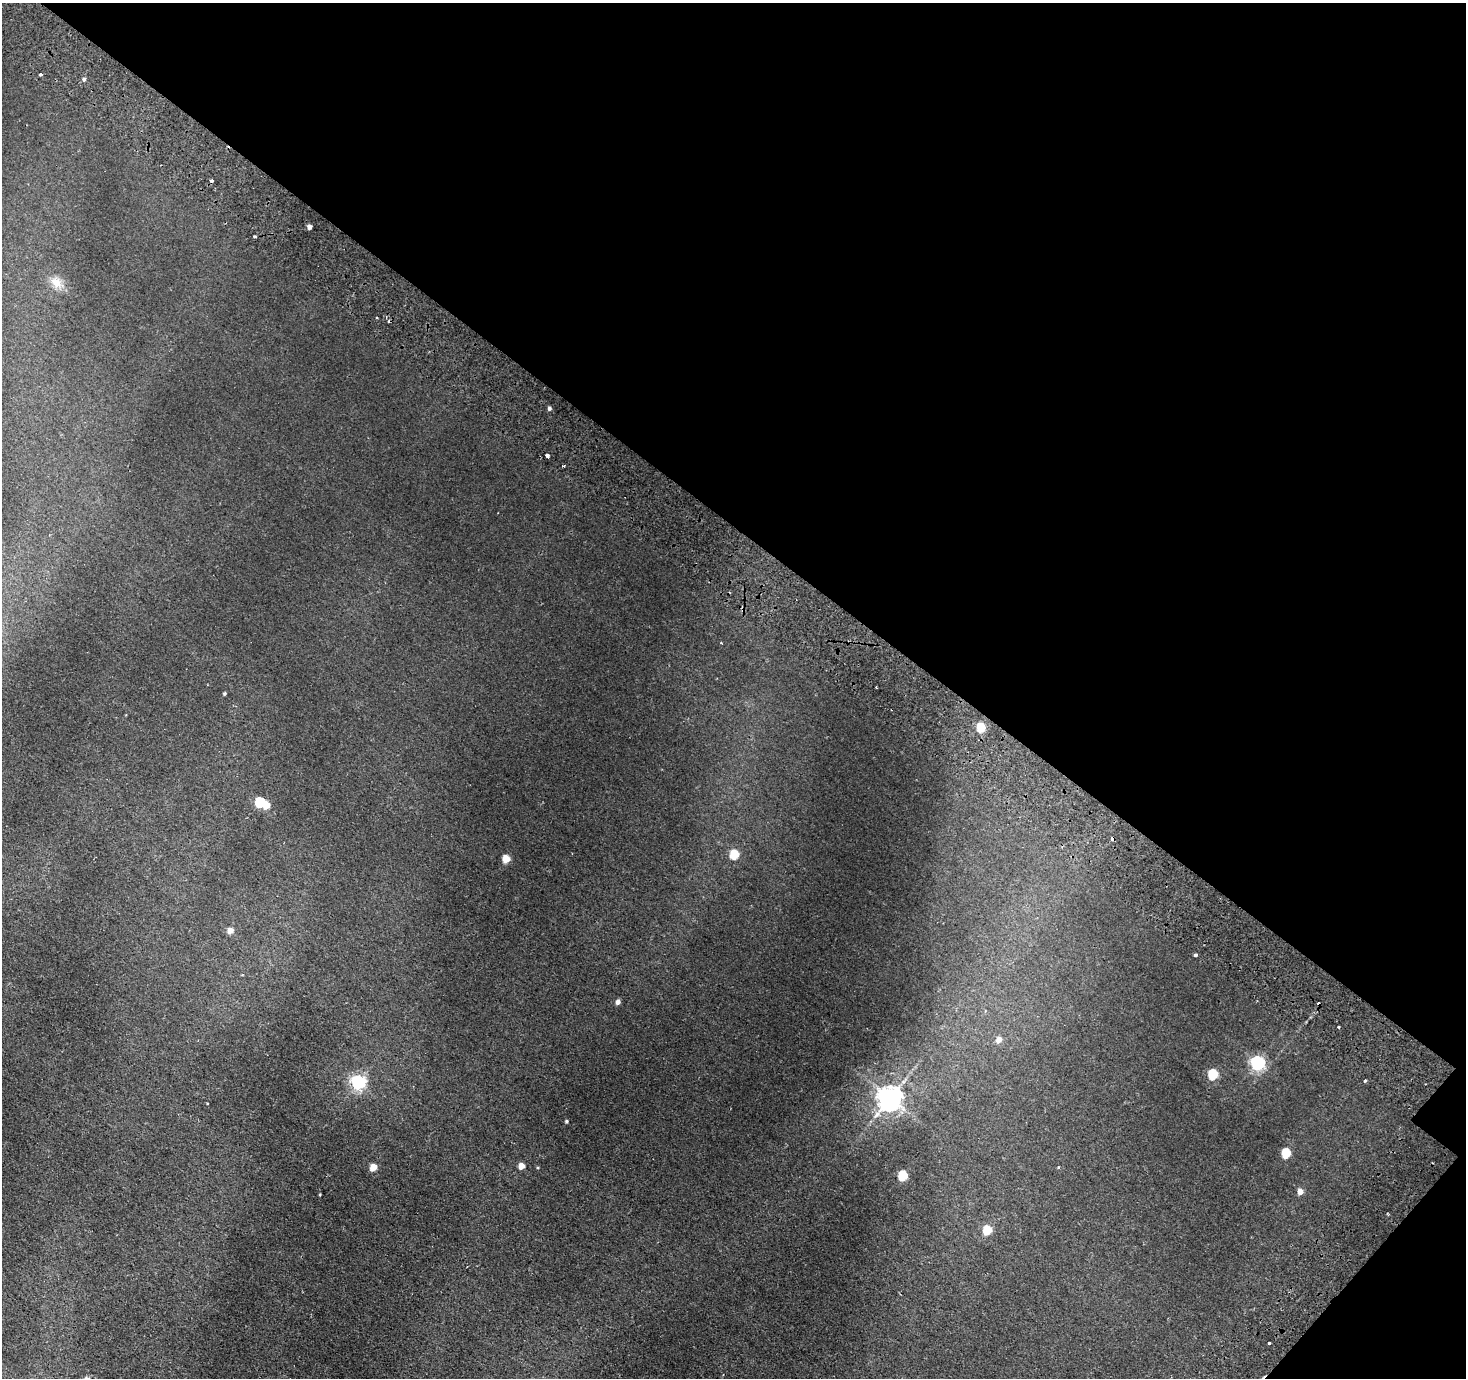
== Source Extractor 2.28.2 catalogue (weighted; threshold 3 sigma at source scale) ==
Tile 8 of 4 x 4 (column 4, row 2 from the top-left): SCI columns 4518-5981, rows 3130-4505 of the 6109 x 6117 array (HDU 1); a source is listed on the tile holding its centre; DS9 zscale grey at full resolution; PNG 1468 x 1380 px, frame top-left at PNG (2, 3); no overlay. Shown black and unused: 39% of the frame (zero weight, under 2 of 3 exposures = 6% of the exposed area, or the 3 px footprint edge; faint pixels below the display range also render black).
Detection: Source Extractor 2.28.2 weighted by HDU 2 'WHT'; one run over the whole footprint, this tile lists its part. Background 0.00667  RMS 0.004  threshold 0.0181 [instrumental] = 3 sigma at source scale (4.5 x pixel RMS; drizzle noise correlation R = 1.50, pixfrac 1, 0.05/0.05 arcsec/px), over >= 5 px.
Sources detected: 38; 1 inside a brighter object's white glare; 4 cosmic-ray / hot-pixel residue — not listed; the other 33 listed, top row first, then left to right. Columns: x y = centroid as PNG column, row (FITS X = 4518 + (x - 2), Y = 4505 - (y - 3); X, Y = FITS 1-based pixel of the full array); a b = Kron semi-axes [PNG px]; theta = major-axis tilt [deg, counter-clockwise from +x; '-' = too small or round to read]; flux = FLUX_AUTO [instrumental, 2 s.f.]
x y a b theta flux
41 74 3 3 - 1.1
84 79 4 4 - 0.71
309 227 4 4 - 1.8
255 236 3 3 - 0.64
56 282 17 11 -38 4.6
377 318 2 2 - 0.4
549 408 5 4 - 0.83
547 456 4 3 - 3.6
721 643 3 2 - 0.26
224 693 4 3 - 0.5
981 728 5 5 - 16
260 802 5 5 - 25
734 855 5 5 - 16
506 859 5 5 - 9.3
230 930 5 4 - 4
1196 955 3 3 - 1.4
618 1002 4 4 - 2
1338 1027 3 2 - 0.52
999 1040 6 5 - 3
1257 1063 6 6 - 89
1213 1074 6 5 - 26
1365 1081 4 3 - 0.44
358 1082 6 6 - 100
890 1098 8 7 - 390
566 1121 4 4 - 0.54
1286 1153 6 5 - 19
521 1166 5 4 - 5.6
373 1167 5 4 - 7.9
1058 1167 3 3 - 0.43
903 1176 5 5 - 23
1300 1191 5 4 - 3.5
987 1230 5 5 - 17
1269 1343 3 3 - 0.96